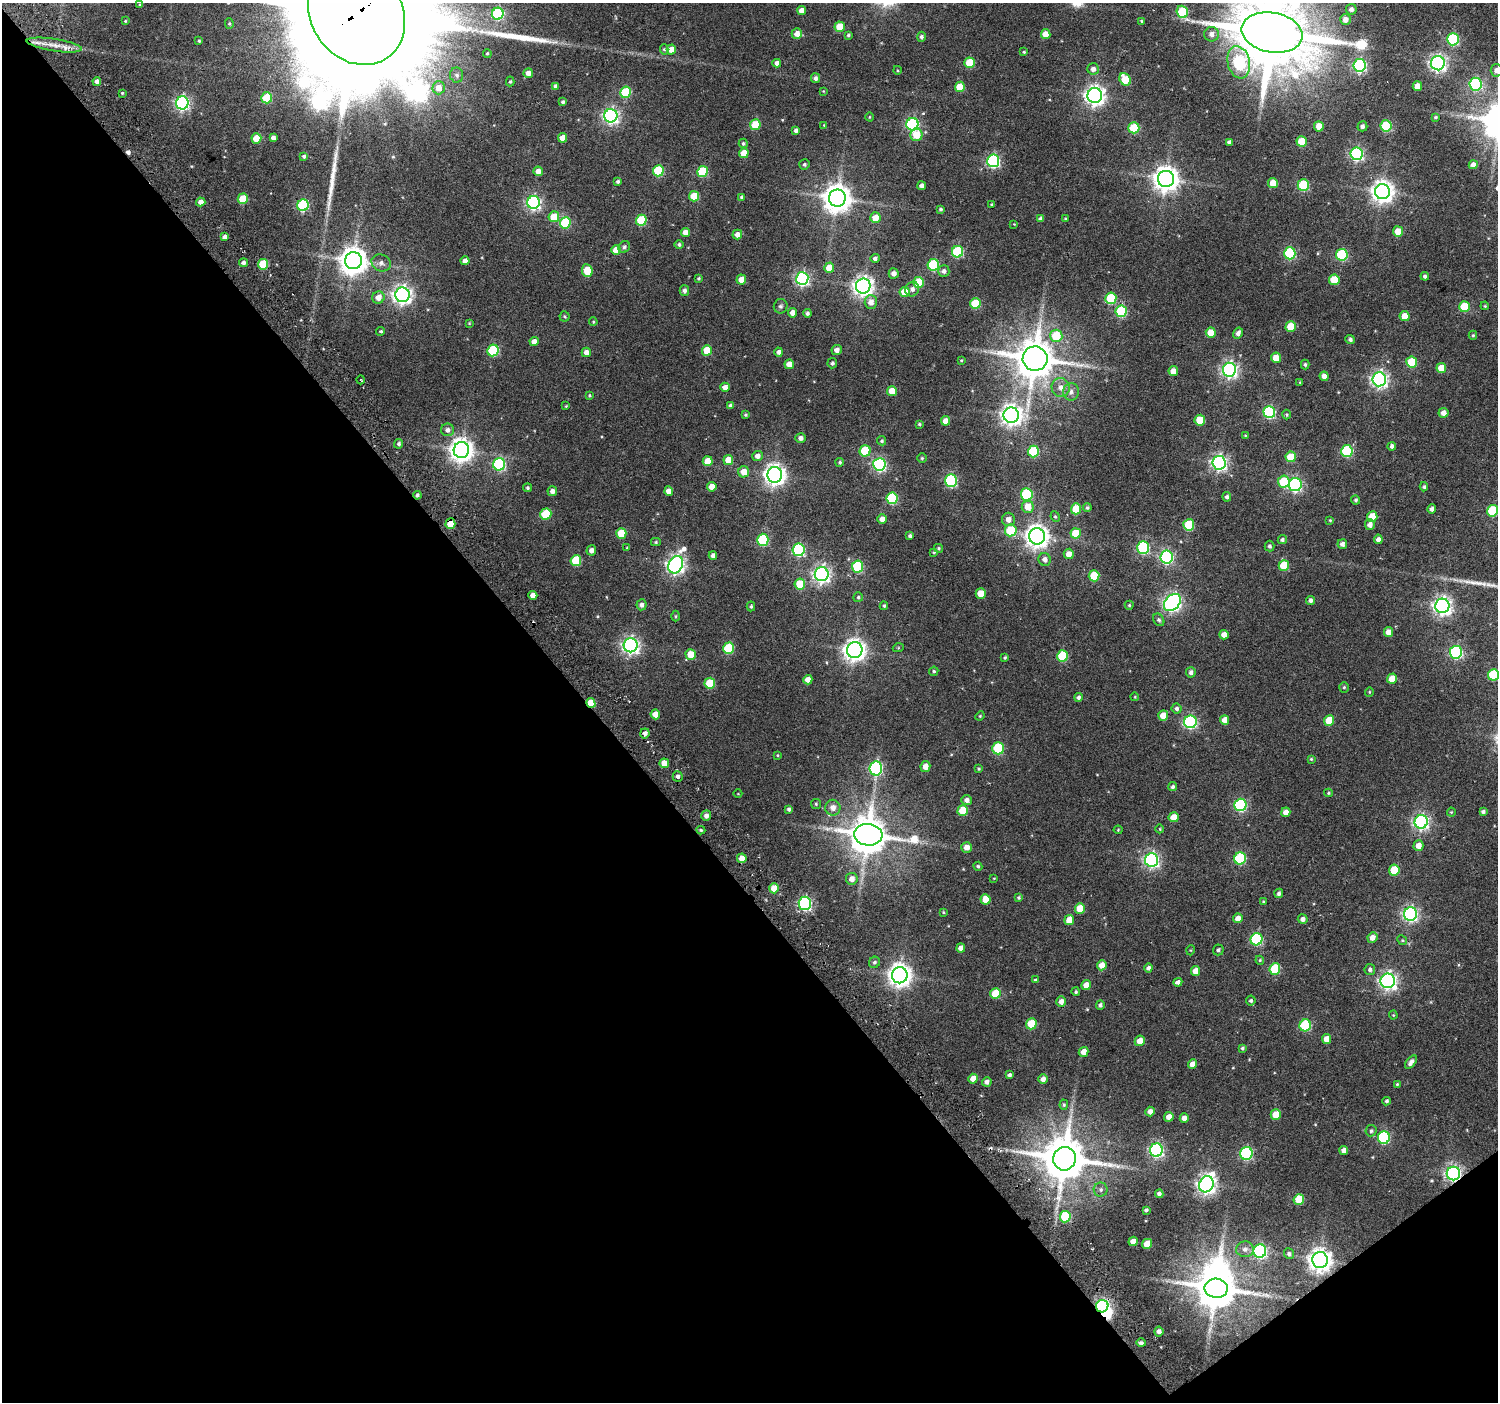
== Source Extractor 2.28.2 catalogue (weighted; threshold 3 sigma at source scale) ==
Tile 14 of 4 x 4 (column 2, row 4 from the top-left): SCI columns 1525-3020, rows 159-1558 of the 6050 x 5983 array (HDU 1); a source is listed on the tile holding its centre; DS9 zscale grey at full resolution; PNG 1500 x 1404 px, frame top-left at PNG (2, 3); each listed source drawn as its Kron ellipse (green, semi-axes under 4 px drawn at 4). Shown black and unused: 41% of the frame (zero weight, under 4 of 7 exposures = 2% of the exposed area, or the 3 px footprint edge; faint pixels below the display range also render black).
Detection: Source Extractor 2.28.2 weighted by HDU 2 'WHT'; one run over the whole footprint, this tile lists its part. Background 0.0503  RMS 0.005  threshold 0.0204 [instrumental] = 3 sigma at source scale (4.09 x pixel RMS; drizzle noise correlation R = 1.36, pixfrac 0.8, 0.0396/0.0396 arcsec/px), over >= 5 px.
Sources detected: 426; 3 inside a brighter object's white glare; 1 cosmic-ray / hot-pixel residue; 3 long thin detections or spike segments (spike, bleed or trail) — neither listed nor drawn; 1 inside a brighter listed object's ellipse — not listed separately; the other 418 listed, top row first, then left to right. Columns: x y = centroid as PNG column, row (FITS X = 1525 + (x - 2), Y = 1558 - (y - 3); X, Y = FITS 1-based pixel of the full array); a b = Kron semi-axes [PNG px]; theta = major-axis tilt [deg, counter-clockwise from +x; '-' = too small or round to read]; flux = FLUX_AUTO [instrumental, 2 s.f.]
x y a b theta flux
140 4 4 2 - 0.33
1351 9 5 5 - 2.1
801 10 4 4 - 3.5
1182 12 6 5 - 29
356 13 54 45 -55 27000
498 14 6 6 - 52
1345 19 5 5 - 3.3
125 21 3 3 - 0.37
1142 21 3 3 - 0.55
229 24 5 4 - 0.63
840 27 5 5 - 11
1272 32 31 20 -10 5600
797 34 5 5 - 3.7
1046 34 5 5 - 5.2
1211 34 7 7 - 2.8
848 35 4 3 - 0.69
921 37 5 4 - 1.3
1453 39 6 6 - 52
199 41 4 3 - 0.56
54 45 28 6 -9 6.3
664 49 5 4 - 0.66
671 50 5 4 - 5.3
1024 52 4 3 - 0.57
487 53 4 4 - 0.64
1239 62 16 11 -77 48
777 63 4 4 - 2.1
969 63 5 5 - 17
1438 63 7 7 - 150
1360 65 6 6 - 86
1093 69 6 5 - 2.3
897 70 4 3 - 0.41
1497 70 6 6 - 2.9
528 73 5 4 - 3
457 75 7 6 - 1.6
815 78 5 4 - 1.5
1125 79 6 5 - 15
97 81 4 4 - 2.2
510 81 5 4 - 0.7
1475 84 6 6 - 55
556 86 4 3 - 1.6
1417 86 5 4 - 5.1
960 87 5 5 - 13
439 88 6 6 - 4.8
823 91 4 3 - 0.34
625 92 6 5 - 30
122 93 3 3 - 0.49
1095 96 7 7 - 260
267 98 5 5 - 21
563 102 4 3 - 0.96
182 103 6 6 - 120
611 116 6 6 - 150
870 117 4 3 - 0.4
1436 117 4 3 - 0.71
912 124 6 6 - 82
755 125 5 5 - 18
824 125 3 3 - 0.41
1319 126 5 5 - 7
1362 126 5 5 - 1.4
1386 126 6 5 - 31
1134 128 5 5 - 21
796 130 4 4 - 1.4
916 135 6 6 - 9.4
256 138 5 5 - 11
273 138 4 4 - 2.2
563 138 5 4 - 5.3
1229 142 4 4 - 1.3
1302 142 5 5 - 15
743 143 5 4 - 0.81
744 153 5 5 - 8.4
1357 154 6 6 - 88
304 156 4 4 - 0.96
993 161 6 6 - 76
804 165 5 5 - 0.93
1473 165 4 4 - 2.7
538 171 5 4 - 3.3
658 171 5 5 - 30
702 171 5 5 - 27
1166 179 8 8 - 510
618 181 4 3 - 1.1
1273 183 5 5 - 7.1
1303 185 6 5 - 35
922 186 4 4 - 2.2
1382 192 7 7 - 360
694 196 5 5 - 14
742 197 4 4 - 1.2
837 198 8 8 - 700
243 199 5 5 - 16
201 202 4 4 - 3.2
533 202 6 6 - 120
303 205 6 5 - 53
992 205 3 3 - 0.7
941 209 4 4 - 0.75
554 217 5 5 - 10
875 218 5 5 - 6.3
1041 218 4 4 - 1.5
1065 218 4 4 - 0.49
641 220 5 5 - 26
565 223 6 5 - 32
1014 224 3 3 - 0.29
1398 231 5 5 - 7.9
685 232 4 4 - 3.7
737 235 5 5 - 2.9
225 237 4 4 - 2.2
679 245 4 4 - 1
624 247 6 5 - 1.2
616 250 5 5 - 7.8
957 252 6 5 - 41
1290 253 6 5 - 49
1342 255 6 5 - 39
875 258 5 4 - 1.4
353 261 8 8 - 640
465 261 4 4 - 3.4
243 263 4 4 - 1.6
381 263 10 8 -26 2.3
263 264 5 5 - 22
933 265 6 5 - 38
829 268 5 5 - 8.7
587 271 6 5 - 14
944 271 6 6 - 1.5
894 273 5 5 - 2.3
1425 276 4 4 - 1.2
699 278 4 4 - 0.79
802 279 6 6 - 100
741 280 5 4 - 5.5
1334 280 5 5 - 13
918 282 5 5 - 17
863 286 7 7 - 280
912 289 7 6 - 2
684 291 5 5 - 1.6
905 292 5 5 - 11
402 295 7 7 - 230
378 297 6 6 - 4.8
1111 298 6 5 - 27
871 302 7 6 - 3.5
975 304 5 5 - 20
781 306 7 6 - 1.2
1485 306 4 3 - 0.42
1464 307 5 5 - 17
1121 311 6 5 - 33
793 313 4 4 - 3.4
807 313 4 4 - 1.2
565 316 5 5 - 0.74
1405 316 5 5 - 7.4
593 322 4 3 - 0.5
469 323 3 3 - 0.39
1291 327 5 5 - 13
381 331 4 4 - 0.8
1211 332 5 5 - 7.3
1238 333 6 5 - 1.9
1473 335 4 4 - 0.56
1056 336 6 6 - 16
1350 339 5 4 - 1.3
534 342 4 4 - 3.9
493 350 6 5 - 39
707 350 5 5 - 12
837 350 5 5 - 2.6
586 352 5 4 - 3.2
779 352 4 4 - 1.9
1276 358 5 5 - 6.7
1035 359 12 12 - 1700
961 360 4 3 - 0.44
1412 362 5 5 - 19
832 363 5 5 - 1
789 364 5 5 - 5
1305 364 5 4 - 0.83
1441 368 5 5 - 7.9
1229 370 7 6 - 150
1173 371 5 5 - 4.9
1324 376 4 4 - 3.1
1379 379 7 7 - 170
361 380 4 2 - 0.93
1300 382 3 3 - 0.43
725 387 5 4 - 3
1061 387 9 9 - 3.4
892 391 5 5 - 8
1071 392 9 8 - 2.4
589 395 4 4 - 0.59
566 406 3 2 - 0.38
731 406 4 4 - 1.6
1269 412 6 6 - 58
1443 413 5 5 - 3.3
745 415 4 4 - 0.7
1011 415 8 8 - 310
1287 415 5 4 - 0.62
1200 420 5 5 - 12
946 421 5 4 - 4.9
919 424 3 3 - 0.6
448 430 6 6 - 2
1245 435 3 3 - 0.37
801 438 5 5 - 2.2
882 441 5 4 - 0.72
399 444 5 4 - 1.3
1392 446 4 4 - 1.4
461 450 8 8 - 400
865 451 5 5 - 22
1033 451 6 5 - 30
1347 451 6 6 - 44
758 456 5 5 - 2.8
1291 457 5 5 - 12
922 458 5 4 - 0.6
728 460 5 5 - 6.3
708 461 5 5 - 7.5
840 462 4 4 - 0.74
1219 463 7 6 - 150
499 464 6 6 - 59
879 464 6 6 - 89
744 472 5 5 - 5.5
775 475 7 7 - 320
951 481 6 6 - 59
1284 482 6 6 - 22
1295 484 6 6 - 97
712 487 5 4 - 4.9
1424 487 4 4 - 0.83
528 488 4 4 - 0.89
552 491 5 5 - 2.2
669 491 5 4 - 3.5
1027 494 6 6 - 40
417 495 4 4 - 1.1
1227 497 4 4 - 1.2
892 498 6 5 - 38
1356 500 4 4 - 0.78
1028 507 6 6 - 6.2
1087 508 4 4 - 0.83
1076 509 5 5 - 14
1432 509 4 4 - 2
1492 511 6 5 - 27
546 514 5 5 - 24
1055 517 5 4 - 0.68
1372 517 5 5 - 12
882 519 5 4 - 3.3
1008 519 7 6 - 3
1330 520 4 3 - 0.47
450 524 5 5 - 11
1189 525 5 5 - 22
1370 525 5 5 - 2.5
1011 530 6 6 - 19
621 533 5 5 - 14
1076 533 5 5 - 14
910 536 4 3 - 1
1037 536 8 8 - 400
1378 539 5 4 - 2.3
763 540 6 5 - 34
1282 540 4 4 - 1.1
656 542 5 4 - 0.55
1342 544 5 5 - 1.9
1269 546 5 5 - 1
627 548 4 3 - 0.41
939 548 4 4 - 0.67
1143 548 6 6 - 55
591 550 5 5 - 2.4
799 550 6 6 - 60
934 552 3 3 - 0.54
1069 554 5 5 - 3.7
713 556 4 4 - 1.9
1167 557 6 6 - 87
1045 559 6 6 - 2.5
576 561 5 5 - 23
676 565 9 7 64 210
1284 565 5 5 - 14
858 566 6 5 - 34
822 574 7 7 - 180
1094 576 5 5 - 19
800 584 5 5 - 16
981 593 5 5 - 6.8
533 595 4 4 - 3.8
858 597 5 5 - 0.72
1310 600 4 4 - 1.5
1172 603 10 7 46 180
642 605 5 5 - 1.9
1129 605 4 4 - 0.58
751 606 5 4 - 0.72
884 606 4 4 - 0.74
1442 606 7 7 - 220
676 616 5 3 - 0.52
1159 620 7 5 -59 1.1
1388 632 5 4 - 4.5
1224 635 5 4 - 4
631 645 7 7 - 180
728 648 6 5 - 26
898 648 5 3 - 0.47
855 650 8 7 - 340
1456 652 6 6 - 76
691 654 5 5 - 7.6
1062 656 6 5 - 24
1005 657 4 3 - 0.66
934 671 5 4 - 0.77
1191 672 5 5 - 1.5
1493 675 6 5 - 26
1392 679 5 5 - 8.8
808 680 5 4 - 3.6
710 683 5 5 - 15
1344 687 5 4 - 0.71
1369 692 4 4 - 0.49
1078 697 4 4 - 1.3
1135 697 4 3 - 0.39
591 703 5 4 - 11
1176 709 5 5 - 1.3
655 714 5 5 - 4.9
1163 715 5 5 - 6.6
980 716 5 4 - 0.51
1225 720 5 4 - 4.1
1329 720 5 5 - 11
1190 722 6 6 - 76
645 733 5 4 - 1.9
998 748 6 5 - 34
777 755 4 3 - 0.44
1311 759 4 4 - 0.52
664 763 5 4 - 6.2
925 767 5 5 - 4
876 768 7 6 - 87
979 769 3 3 - 0.53
678 776 5 5 - 1.4
1173 787 4 4 - 1.1
1328 793 4 4 - 0.56
738 794 4 3 - 0.31
967 800 5 5 - 2.4
816 804 5 5 - 0.63
1240 805 6 6 - 64
833 808 8 7 - 3.6
789 809 4 4 - 1.1
963 811 5 5 - 12
1286 812 5 4 - 4
1451 812 4 4 - 0.47
1483 812 4 4 - 1.2
706 816 5 5 - 2.1
1174 817 5 5 - 6.2
1421 822 7 6 - 150
1160 829 4 3 - 0.36
701 830 4 4 - 0.65
1118 830 4 4 - 0.45
868 835 14 10 -5 1500
1418 846 5 5 - 4.1
967 847 5 5 - 3.6
742 858 5 4 - 5.1
1240 858 6 6 - 41
1151 860 7 6 - 140
978 866 4 4 - 0.76
1394 870 5 5 - 16
994 878 4 2 - 0.34
852 879 6 6 - 3.4
774 888 5 5 - 7.6
1279 893 5 4 - 1.2
1018 897 4 4 - 0.66
986 899 5 5 - 7.2
1263 901 4 3 - 0.45
805 903 6 6 - 93
1080 908 5 5 - 9.1
943 912 4 4 - 0.51
1411 914 7 6 - 130
1238 918 5 4 - 3.5
1303 919 5 4 - 2
1069 920 5 5 - 6.4
1372 937 5 5 - 3.4
1256 939 6 6 - 53
1402 940 5 4 - 0.55
961 948 4 4 - 2.8
1191 950 5 3 - 0.42
1218 950 5 5 - 1.2
1260 960 4 4 - 0.5
874 962 6 5 - 1.1
1102 965 5 4 - 5.2
1148 968 4 4 - 1.6
1275 969 6 5 - 22
1370 969 5 5 - 1.5
1195 971 5 4 - 5.5
900 975 8 7 - 390
1035 980 3 3 - 0.53
1388 981 7 7 - 180
1178 982 4 4 - 1.8
1086 985 5 4 - 4.4
1076 992 4 4 - 0.74
995 994 5 5 - 16
1251 1001 5 5 - 1
1061 1002 5 5 - 2.7
1100 1005 4 4 - 1.2
1393 1015 4 4 - 0.46
1031 1024 5 5 - 15
1305 1025 6 5 - 36
1326 1039 5 4 - 5.4
1140 1041 5 5 - 4.4
1242 1048 4 4 - 0.79
1084 1052 5 4 - 4.3
1411 1062 8 4 52 2.3
1193 1064 5 4 - 4.4
1009 1075 4 3 - 1.2
973 1079 5 4 - 4.9
1043 1079 5 4 - 2.6
987 1082 4 4 - 2
1397 1084 3 3 - 0.47
1386 1101 4 4 - 0.84
1064 1105 5 4 - 0.6
1150 1111 5 4 - 2.6
1276 1114 5 5 - 9.2
1169 1117 5 4 - 4.2
1184 1118 5 4 - 3
1371 1131 6 5 - 0.98
1384 1138 6 6 - 52
1156 1150 6 6 - 110
1344 1150 4 4 - 2.7
1246 1153 6 6 - 64
1065 1159 12 11 - 2000
1453 1173 7 6 - 150
1206 1184 8 7 - 240
1101 1190 7 7 - 1.3
1159 1194 4 4 - 1.5
1299 1199 5 5 - 12
1146 1210 4 3 - 0.94
1065 1217 6 5 - 27
1133 1241 5 4 - 3.9
1147 1244 5 5 - 8.1
1245 1249 9 8 - 2.3
1260 1251 7 6 - 99
1289 1254 5 5 - 1.1
1320 1260 8 8 - 400
1216 1288 11 9 -3 1700
1102 1306 6 6 - 110
1159 1331 5 4 - 2.2
1141 1343 5 4 - 1.2
Overlapping masked pixels (flux is a lower limit): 10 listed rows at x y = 356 13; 54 45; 417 495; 450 524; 591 703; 1065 1159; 1453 1173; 1320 1260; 1216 1288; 1102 1306
Isophote crosses this tile's border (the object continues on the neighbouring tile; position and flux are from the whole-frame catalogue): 4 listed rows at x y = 356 13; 1272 32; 1497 70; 1493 675